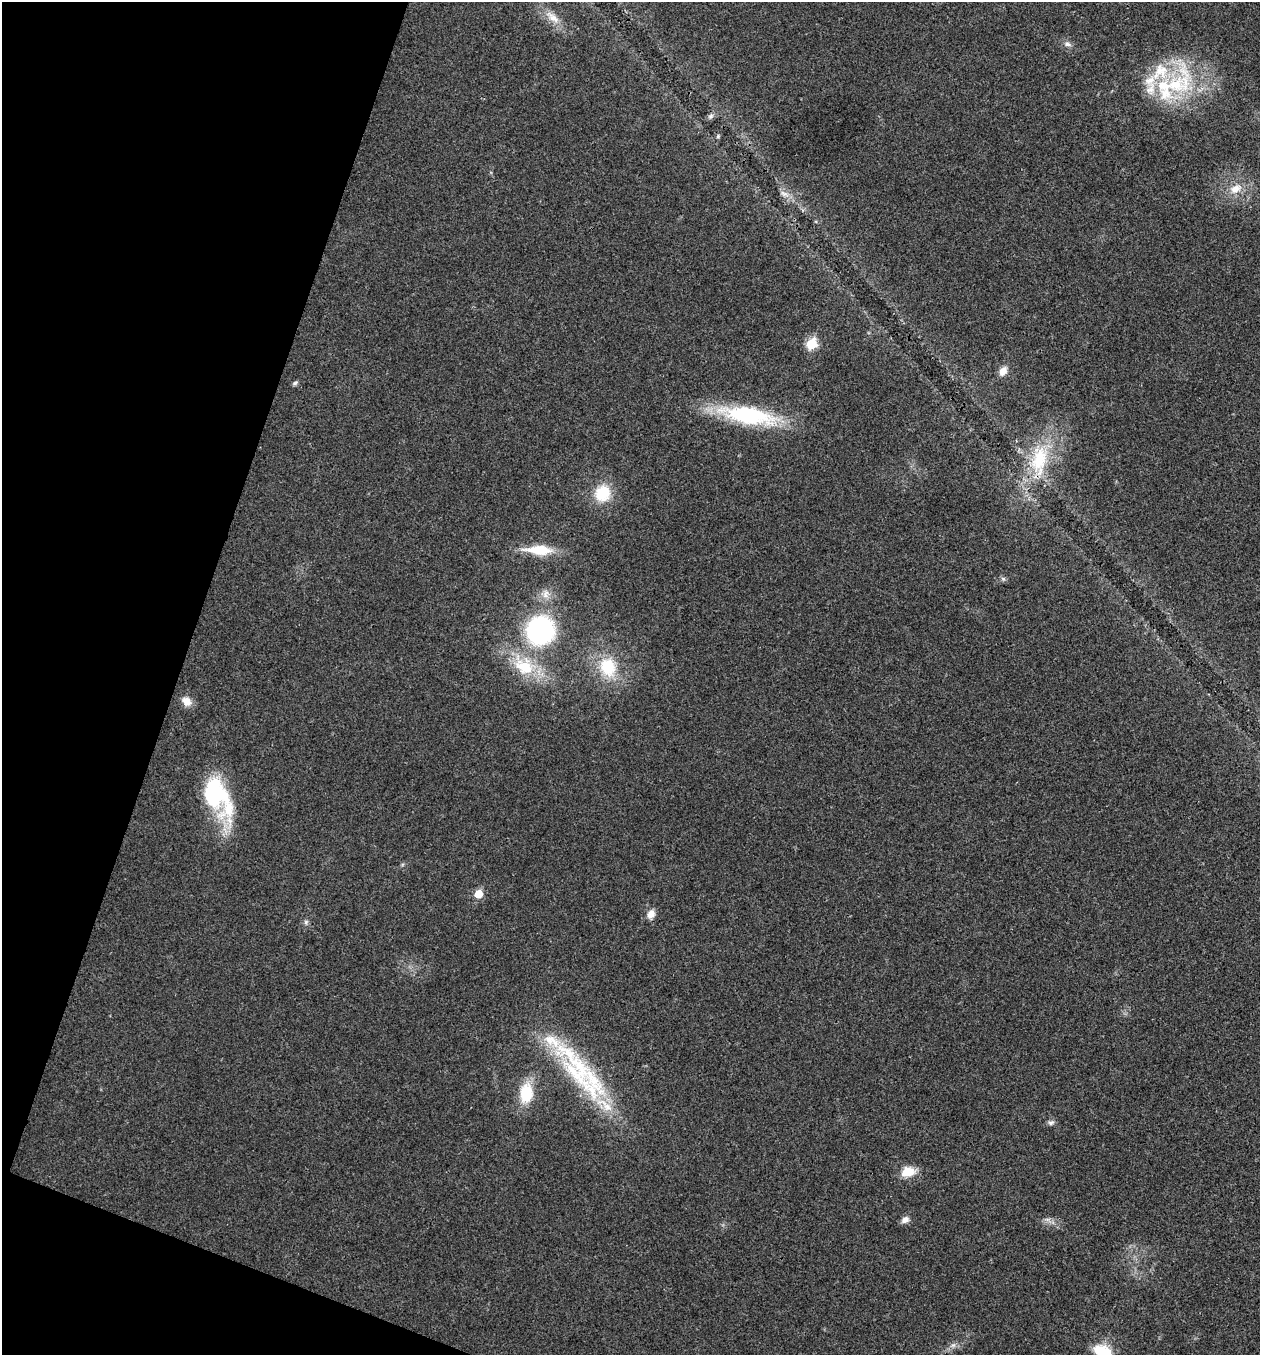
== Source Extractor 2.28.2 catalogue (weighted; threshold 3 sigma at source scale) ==
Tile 9 of 4 x 4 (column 1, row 3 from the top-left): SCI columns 136-1393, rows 1358-2710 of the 5432 x 5418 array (HDU 1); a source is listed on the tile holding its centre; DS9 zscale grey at full resolution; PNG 1262 x 1357 px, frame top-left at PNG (2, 2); no overlay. Shown black and unused: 17% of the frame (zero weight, under 3 of 4 exposures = <1% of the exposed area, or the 3 px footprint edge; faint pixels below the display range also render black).
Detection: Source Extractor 2.28.2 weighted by HDU 2 'WHT'; one run over the whole footprint, this tile lists its part. Background 0.0241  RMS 0.0054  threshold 0.0242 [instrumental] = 3 sigma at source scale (4.5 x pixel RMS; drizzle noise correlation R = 1.50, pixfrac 1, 0.05/0.05 arcsec/px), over >= 5 px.
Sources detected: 39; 1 inside a brighter object's white glare — not listed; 9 inside a brighter listed object's ellipse — not listed separately; the other 29 listed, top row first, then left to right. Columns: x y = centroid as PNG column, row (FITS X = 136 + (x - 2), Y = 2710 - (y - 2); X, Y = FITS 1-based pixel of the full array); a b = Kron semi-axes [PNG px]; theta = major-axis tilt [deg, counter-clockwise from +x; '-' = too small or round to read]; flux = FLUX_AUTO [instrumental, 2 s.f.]
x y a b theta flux
552 17 22 9 -40 6.9
1067 44 10 6 -9 1.9
1175 85 67 34 46 55
711 116 6 5 - 1.3
718 136 5 4 - 0.77
1235 189 16 11 30 7.1
811 344 6 6 - 29
1003 371 11 7 59 4.5
295 383 8 5 17 1.2
748 415 59 18 -10 64
1039 459 40 22 73 33
602 493 20 18 60 18
539 550 30 10 -3 17
1003 579 7 6 - 1.1
540 631 24 23 - 88
524 667 29 20 -30 23
608 667 22 18 -67 22
187 701 12 9 -48 5.4
213 793 46 23 -80 48
478 894 6 6 - 10
651 914 13 9 62 3.9
306 922 7 6 - 1.3
580 1067 88 21 -53 64
526 1093 23 14 85 19
1051 1122 9 7 -10 1.7
908 1172 16 11 7 9
905 1220 10 8 30 2.9
953 1345 7 6 - 1.7
1102 1351 20 13 -23 18
Isophote crosses this tile's border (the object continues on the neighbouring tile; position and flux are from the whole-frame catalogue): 1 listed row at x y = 1102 1351